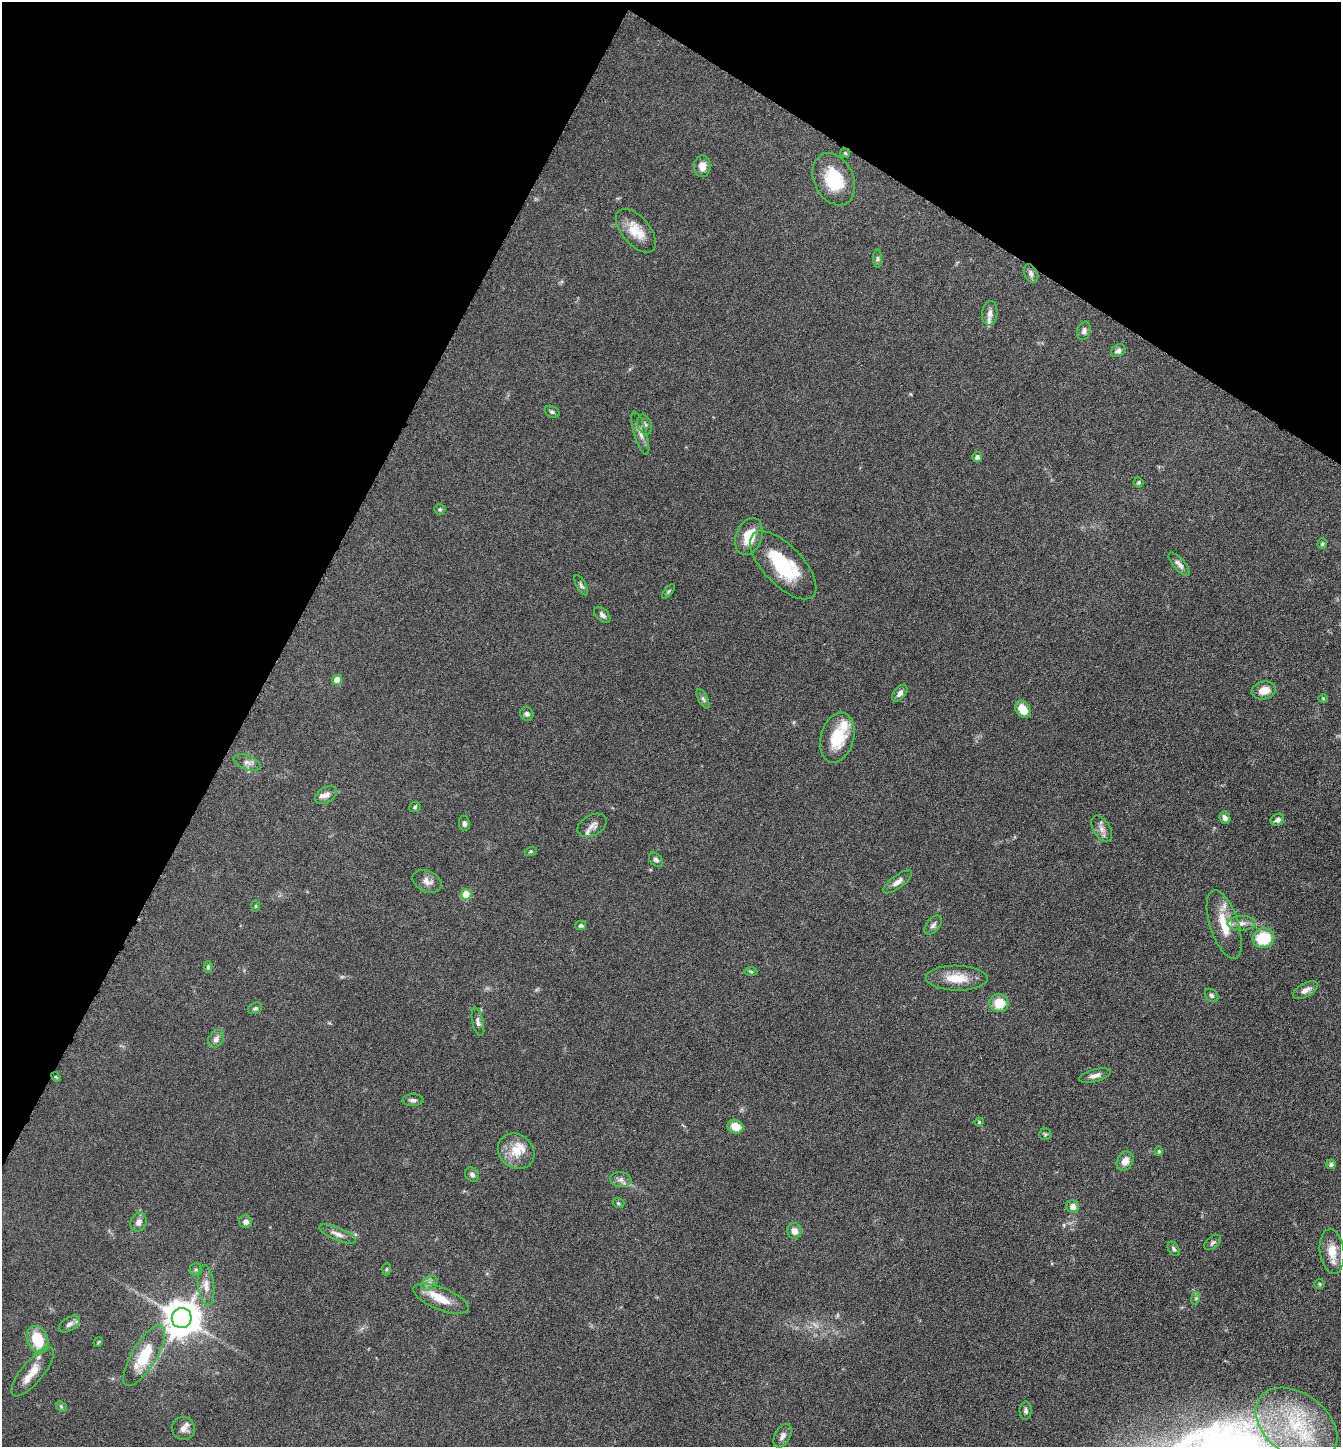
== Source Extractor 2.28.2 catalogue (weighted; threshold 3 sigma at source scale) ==
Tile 2 of 4 x 4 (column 2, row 1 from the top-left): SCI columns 1489-2827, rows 4336-5780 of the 5791 x 5781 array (HDU 1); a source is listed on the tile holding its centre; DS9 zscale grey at full resolution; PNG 1343 x 1449 px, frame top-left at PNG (2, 2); each listed source drawn as its Kron ellipse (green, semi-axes under 4 px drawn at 4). Shown black and unused: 28% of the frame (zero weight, under 4 of 8 exposures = <1% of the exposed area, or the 3 px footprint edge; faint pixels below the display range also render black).
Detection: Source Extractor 2.28.2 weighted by HDU 2 'WHT'; one run over the whole footprint, this tile lists its part. Background 0.0767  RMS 0.0031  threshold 0.0126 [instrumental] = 3 sigma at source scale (4.09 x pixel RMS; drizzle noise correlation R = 1.36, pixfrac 0.8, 0.05/0.05 arcsec/px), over >= 5 px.
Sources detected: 106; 1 too faint to see at this stretch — neither listed nor drawn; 8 inside a brighter listed object's ellipse — not listed separately; the other 97 listed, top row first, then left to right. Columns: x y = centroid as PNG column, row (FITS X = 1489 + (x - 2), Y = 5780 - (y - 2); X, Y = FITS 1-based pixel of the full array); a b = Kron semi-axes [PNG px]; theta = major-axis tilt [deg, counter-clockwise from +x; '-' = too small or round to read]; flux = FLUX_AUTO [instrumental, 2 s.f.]
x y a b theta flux
845 153 5 4 - 0.36
702 166 11 8 -88 2.5
834 179 27 19 -64 11
636 231 26 14 -49 5.6
878 259 9 4 -90 0.57
1031 273 9 6 -65 1
990 313 12 7 83 1.5
1084 331 9 6 75 1.1
1118 351 8 6 28 0.95
552 412 8 5 -26 0.6
644 425 10 7 -71 1.1
640 433 23 6 -73 2
977 457 5 5 - 0.97
1139 482 5 5 - 0.44
440 509 5 5 - 0.47
749 536 19 13 69 6.7
1322 544 5 4 - 0.4
1179 564 15 5 -49 1.4
783 565 43 19 -46 20
581 585 11 4 -60 0.68
668 591 9 4 52 0.51
602 615 10 6 -43 0.89
337 680 5 5 - 3.3
1264 690 12 8 14 3.3
900 693 10 5 50 1.3
1323 698 4 4 - 0.28
703 699 11 4 -63 0.73
1023 709 9 7 -55 4.3
527 714 7 6 - 0.84
837 738 25 16 75 10
247 763 14 7 -22 1.5
326 795 12 7 29 1.6
415 807 6 5 - 0.45
1225 818 6 5 - 1.1
1277 820 7 5 32 1
464 823 7 5 -82 0.81
592 825 16 10 28 1.7
1102 829 15 8 -59 1.8
531 851 6 4 17 0.35
656 859 8 5 -46 0.84
427 881 15 10 -25 2.1
898 882 17 6 37 1.6
466 894 5 5 - 6.2
256 906 6 4 89 0.31
1242 923 14 7 0 1.8
1224 924 36 14 -72 7.6
581 925 5 5 - 0.71
933 925 11 6 49 1
1263 938 11 9 12 11
208 967 6 4 -89 0.49
751 971 6 4 -3 0.34
957 978 31 12 -1 6.3
1305 990 13 6 29 1.6
1211 995 7 5 -45 0.64
999 1003 9 9 - 5.3
255 1008 7 5 25 0.6
478 1022 14 5 -78 1.1
216 1039 9 7 56 1.4
1095 1075 16 6 14 1.6
56 1077 5 3 - 0.32
413 1100 10 6 -1 0.86
979 1122 4 4 - 0.35
735 1127 8 6 -21 4.2
1045 1134 6 5 - 0.4
516 1151 19 16 -41 5.5
1159 1151 5 4 - 0.44
1125 1161 10 8 63 2.3
1331 1164 5 4 - 1
472 1175 8 6 -50 0.97
621 1180 11 7 -5 1.3
618 1203 6 4 -16 0.44
1073 1207 6 6 - 1.9
138 1222 10 7 63 1.6
246 1222 6 6 - 1.1
794 1231 8 7 - 1.9
338 1234 20 6 -22 1.8
1213 1243 10 6 39 0.73
1174 1249 8 5 -58 0.71
1332 1251 22 12 -83 4.7
196 1269 6 6 - 0.56
386 1269 6 4 87 0.37
430 1283 8 6 37 1.1
1320 1284 5 5 - 0.39
206 1285 21 8 -84 2.6
1196 1298 6 4 72 0.43
441 1299 29 11 -22 5.7
182 1318 10 9 - 670
69 1324 12 6 32 1.2
37 1340 14 10 -68 8.8
98 1342 5 3 - 0.3
144 1356 35 12 59 11
33 1372 31 10 50 4.7
61 1406 6 4 -46 0.42
1026 1411 9 6 87 0.78
1297 1424 45 31 -37 30
183 1428 12 11 - 1.7
783 1436 13 7 60 1.4